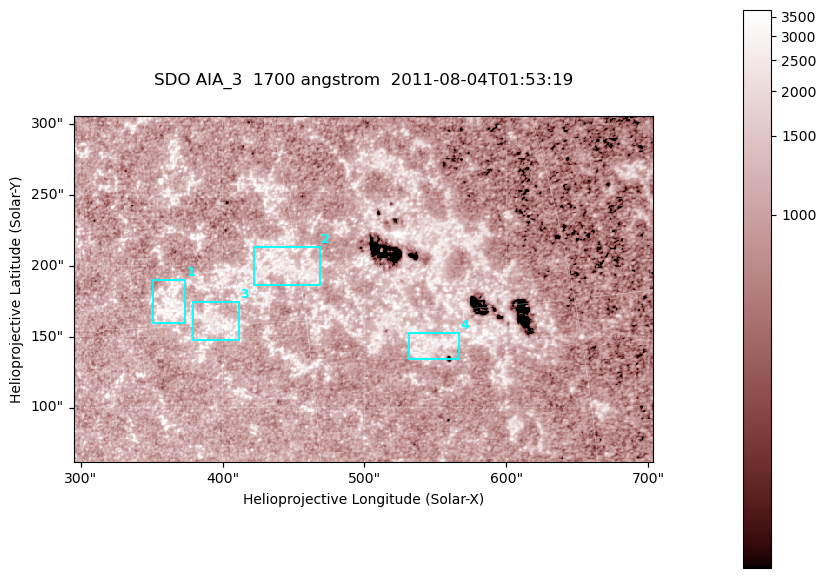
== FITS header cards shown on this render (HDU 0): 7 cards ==
TELESCOP= 'SDO     '           /
INSTRUME= 'AIA_3   '           /
WAVELNTH=                 1700 /
WAVEUNIT= 'angstrom'           /
DATE-OBS= '2011-08-04T01:53:19.742' /
CTYPE1  = 'HPLN-TAN'           /
CTYPE2  = 'HPLT-TAN'           /

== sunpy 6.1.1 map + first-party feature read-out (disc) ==
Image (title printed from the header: SDO AIA_3  1700 angstrom  2011-08-04T01:53:19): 666 x 399 px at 0.613 arcsec/px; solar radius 946 arcsec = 1543 px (partial field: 3.6% of the solar disc is inside the frame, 100% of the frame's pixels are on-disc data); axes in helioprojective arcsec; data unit not stated in the header (colour bar unlabelled)
Pointing: header CRPIX1/2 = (2049.23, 2048.32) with CRVAL1/2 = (0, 0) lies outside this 666 x 399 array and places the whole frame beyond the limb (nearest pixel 1.4 R_sun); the SolarSoft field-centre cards XCEN/YCEN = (499.1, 183.6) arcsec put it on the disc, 2034 arcsec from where CRPIX/CRVAL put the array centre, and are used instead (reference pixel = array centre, CRVAL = XCEN/YCEN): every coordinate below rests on XCEN/YCEN
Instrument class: DISC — disc imager (sunpy class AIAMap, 1700 A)
Bright regions (active regions / flare kernels): reference = the on-disc median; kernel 5 px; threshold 5 sigma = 1312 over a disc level ~1018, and >= 1.15x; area >= 265 px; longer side >= 5 px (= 3.1 arcsec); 4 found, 4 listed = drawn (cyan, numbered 1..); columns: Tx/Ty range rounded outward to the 2 arcsec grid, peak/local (2 s.f.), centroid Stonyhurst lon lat
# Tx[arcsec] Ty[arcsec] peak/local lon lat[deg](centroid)
1 350..374 158..190 3.5 +23 +16
2 422..470 186..214 3.3 +29 +17
3 378..412 148..174 3.1 +26 +15
4 530..568 134..154 3 +36 +14